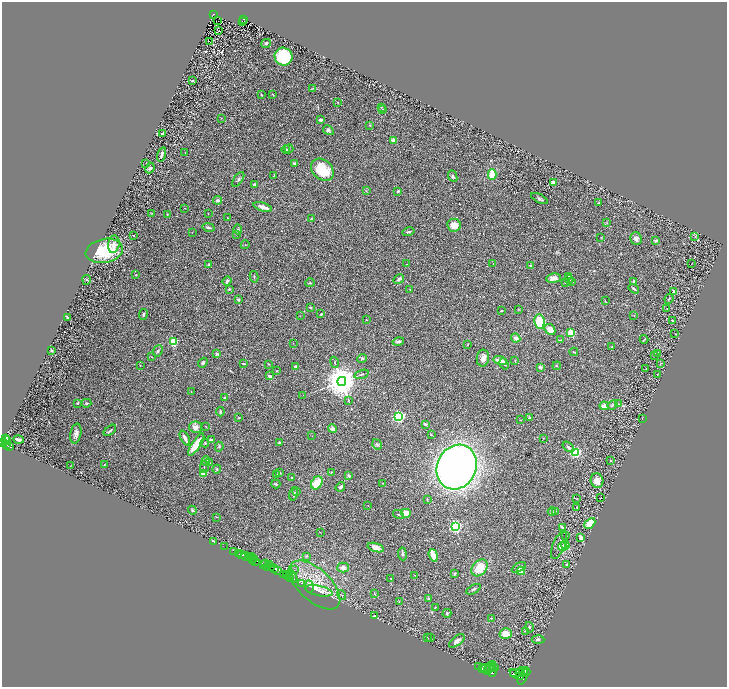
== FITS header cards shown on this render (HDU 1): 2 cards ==
NAXIS1  =                 1450
NAXIS2  =                 1369

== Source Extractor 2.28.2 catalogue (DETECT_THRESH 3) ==
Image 1450 x 1369 px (HDU 1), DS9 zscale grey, zoomed out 1/2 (1 PNG px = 2 x 2 image px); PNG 729 x 689 px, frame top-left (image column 2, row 1369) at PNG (2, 2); each listed source drawn as its Kron ellipse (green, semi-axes under 4 px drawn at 4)
Background 0.522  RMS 0.03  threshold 0.0886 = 3 sigma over >= 5 px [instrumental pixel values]
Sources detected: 319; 34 cannot appear on this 1/2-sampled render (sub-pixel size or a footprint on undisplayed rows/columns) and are neither listed nor drawn; the other 285 listed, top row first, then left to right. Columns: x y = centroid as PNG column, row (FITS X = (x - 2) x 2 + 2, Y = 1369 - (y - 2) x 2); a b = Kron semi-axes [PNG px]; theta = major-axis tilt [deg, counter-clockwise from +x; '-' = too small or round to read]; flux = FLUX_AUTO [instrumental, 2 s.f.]
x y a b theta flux
213 14 3 3 - 62
244 19 3 2 - 75
218 21 2 1 - 4.4
242 22 2 1 - 4.2
218 31 3 2 - 29
209 41 3 1 - 2.2
266 43 5 3 - 8.1
284 57 9 8 - 320
192 81 2 2 - 9.1
313 88 3 2 - 4.1
261 95 2 2 - 3
273 95 4 1 - 2.5
337 102 4 3 - 4.2
381 107 3 3 - 4.6
383 110 3 3 - 3.7
221 118 2 2 - 2.1
320 120 4 3 - 13
370 125 3 2 - 3.5
328 130 6 4 -32 13
163 133 4 2 - 6.9
394 141 3 3 - 31
289 149 4 2 - 4.7
286 150 4 3 - 8.9
185 152 2 2 - 1.8
162 154 7 3 73 18
294 163 2 2 - 47
146 164 3 2 - 2.8
150 168 5 4 - 10
322 170 13 9 -42 190
492 175 5 3 - 140
274 176 4 2 - 3.5
453 176 6 4 -67 9.9
238 179 8 4 56 13
554 183 3 2 - 120
255 185 4 3 - 12
366 191 3 2 - 4
398 191 3 2 - 7.7
539 199 9 4 -28 11
218 200 4 3 - 15
599 202 4 2 - 6.1
263 207 9 3 -17 39
184 208 2 2 - 1.9
152 213 3 2 - 2.8
167 214 3 3 - 4.2
208 214 2 1 - 1.5
227 218 2 2 - 3.3
311 218 3 2 - 2.3
607 223 3 2 - 2.9
454 225 7 6 - 45
208 227 6 3 -11 12
238 229 5 4 - 7.9
192 232 3 1 - 1.7
409 232 6 2 14 8.2
236 234 3 3 - 4.7
133 236 2 1 - 1.8
601 237 3 2 - 2.2
695 237 3 3 - 3.9
636 238 6 5 - 18
656 241 2 2 - 31
114 244 9 5 81 28
245 245 4 1 - 2.9
104 251 19 12 10 260
493 263 2 2 - 1.6
407 264 2 1 - 1.9
691 264 2 1 - 31
209 265 3 3 - 4.9
531 266 2 2 - 51
136 275 2 2 - 5.7
254 277 6 2 -76 4.6
569 277 3 2 - 5.5
553 278 7 4 6 45
399 279 6 3 28 13
87 280 5 3 - 5.9
569 280 4 3 - 6.2
227 281 5 3 - 13
634 281 3 2 - 21
572 282 3 2 - 3
310 283 5 2 - 4.4
566 283 3 2 - 6.3
229 289 2 2 - 11
634 289 5 2 - 9.5
410 290 2 2 - 3
674 291 4 3 - 7.8
669 299 5 3 - 6.1
238 300 2 2 - 28
605 301 4 2 - 3.3
310 307 4 2 - 4.5
518 309 3 2 - 2.2
667 309 2 1 - 1.5
501 310 2 2 - 9.6
321 314 4 3 - 8.3
143 315 6 2 79 7.5
300 316 2 1 - 1.3
634 316 3 2 - 2.8
67 317 3 2 - 6.5
366 320 2 2 - 4.4
672 321 2 2 - 6.5
540 322 7 5 -81 240
550 329 6 4 -43 58
571 333 3 3 - 350
675 334 3 2 - 1.7
516 338 5 4 - 25
644 339 4 2 - 6.2
560 340 4 3 - 6.5
173 342 3 3 - 350
398 342 6 3 14 12
293 343 2 2 - 1.8
467 345 2 2 - 2.4
612 347 2 2 - 5.1
51 350 2 2 - 5.7
158 351 6 4 66 12
574 352 4 2 - 4.3
658 353 4 3 - 5.5
217 354 3 3 - 12
654 356 2 2 - 2.3
151 357 2 2 - 2.7
362 358 5 4 - 7.4
483 358 8 6 82 35
500 360 7 3 -13 32
515 360 2 2 - 2.2
335 362 6 2 -68 5.1
203 363 5 4 - 13
244 364 3 2 - 7
268 364 2 2 - 3
504 364 6 3 -70 7.9
660 364 4 2 - 3.4
140 365 2 2 - 2.2
557 366 4 2 - 3.4
296 367 2 2 - 45
540 367 2 2 - 51
646 369 2 2 - 1.6
276 371 2 2 - 2.7
362 374 7 2 17 7.3
657 374 2 1 - 2.1
269 376 3 2 - 13
342 381 4 4 - 14000
191 392 2 1 - 1.5
303 395 2 1 - 1.4
224 398 2 2 - 8.8
349 401 4 2 - 3.5
77 403 3 2 - 4.1
86 403 5 3 - 6.1
618 404 3 3 - 5.4
613 405 5 3 - 8.7
604 406 5 3 - 52
220 412 4 3 - 5.3
399 416 3 3 - 1200
239 418 3 2 - 3.9
530 418 4 3 - 8.8
642 418 2 1 - 1.8
521 420 3 2 - 2.4
425 424 3 3 - 9.7
196 427 6 5 - 34
206 427 3 2 - 2.6
332 429 4 3 - 21
110 430 7 2 39 7.3
76 433 10 5 79 26
431 434 2 2 - 3.4
312 436 2 2 - 1.6
185 438 8 3 -65 28
543 438 2 2 - 2
6 439 4 3 - 490
18 439 5 2 - 23
211 440 4 3 - 13
6 441 4 2 - 620
3 442 2 2 - 900
205 443 4 3 - 4.6
279 443 3 2 - 6
377 444 5 3 - 8.6
7 445 3 2 - 400
196 445 13 4 56 120
9 446 3 2 - 270
219 447 5 3 - 9.3
568 447 7 4 -37 13
575 452 3 3 - 960
206 461 5 4 - 12
611 461 3 2 - 6.4
210 463 4 2 - 5.5
104 464 2 1 - 2.4
70 466 2 1 - 1.5
204 467 6 2 89 4.3
457 467 23 19 64 4200
217 469 4 4 - 5.9
331 472 3 1 - 2.7
204 473 2 2 - 86
280 473 3 2 - 5.7
276 474 3 2 - 3.2
349 476 3 3 - 12
291 477 3 2 - 3.1
597 480 7 6 - 56
317 483 7 5 55 100
383 483 3 2 - 3.6
276 484 4 2 - 7.4
340 487 5 3 - 15
296 491 4 2 - 3.5
293 494 7 4 76 12
577 498 2 1 - 1.7
601 498 2 1 - 2.3
427 499 3 2 - 3
368 505 2 1 - 1.3
577 507 3 2 - 3
192 510 4 2 - 7.7
555 511 3 2 - 3.9
552 512 4 3 - 8.7
406 513 5 4 - 77
398 514 6 3 -29 7.6
217 517 4 2 - 2.8
590 523 6 4 43 83
455 527 3 3 - 1400
562 527 4 2 - 16
320 532 2 2 - 1.9
565 536 3 2 - 2.6
581 537 4 2 - 33
213 541 4 2 - 8.9
559 545 15 6 66 33
565 545 4 3 - 34
224 547 3 1 - 12
376 547 8 4 -17 46
563 547 5 4 - 37
234 551 4 1 - 56
238 553 3 2 - 170
402 554 6 3 -83 11
242 555 2 2 - 1200
433 555 6 3 -72 100
245 556 4 2 - 100
251 556 2 1 - 24
306 556 4 3 - 6
250 558 3 1 - 110
254 558 3 1 - 260
252 560 4 1 - 91
256 561 3 1 - 930
264 564 2 2 - 490
266 564 4 1 - 99
269 564 3 2 - 650
566 564 3 2 - 6
267 567 3 2 - 440
519 567 8 3 29 20
271 568 3 2 - 630
343 568 6 5 - 23
480 568 9 7 49 140
275 569 4 3 - 1100
278 570 3 3 - 550
294 570 3 2 - 3.3
521 571 4 4 - 29
284 574 2 1 - 560
454 574 3 2 - 9
287 575 2 1 - 630
415 575 2 1 - 1.6
292 576 7 2 -59 60
289 577 4 2 - 940
391 578 2 2 - 2.4
301 583 2 1 - 17
315 585 31 16 -43 170
310 586 6 3 -81 26
473 589 8 3 30 9.1
319 591 14 5 -11 34
374 594 3 2 - 2
341 595 5 2 - 3.4
428 599 4 3 - 5.2
399 601 3 3 - 4
435 607 4 2 - 3.1
447 613 4 3 - 6.8
374 616 2 2 - 11
491 618 2 2 - 3.8
529 627 5 4 - 10
525 631 4 2 - 3.9
506 633 6 5 - 61
427 637 3 2 - 1.8
430 638 3 2 - 1.6
538 639 6 4 -3 12
457 641 9 4 37 25
478 667 2 1 - 230
490 667 7 3 47 4100
493 667 3 2 - 1900
495 668 3 2 - 1400
483 669 4 2 - 2900
485 669 5 2 - 5300
488 671 2 2 - 2200
492 672 6 3 79 4500
520 672 5 2 - 3100
523 672 5 2 - 2600
526 672 4 2 - 1500
513 674 2 2 - 2600
516 674 7 4 -30 8500
523 677 8 3 65 3900
At the frame edge (FLAGS 8, measured only in part): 1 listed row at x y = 3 442
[34 sub-pixel or undisplayed-footprint detections neither listed nor drawn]